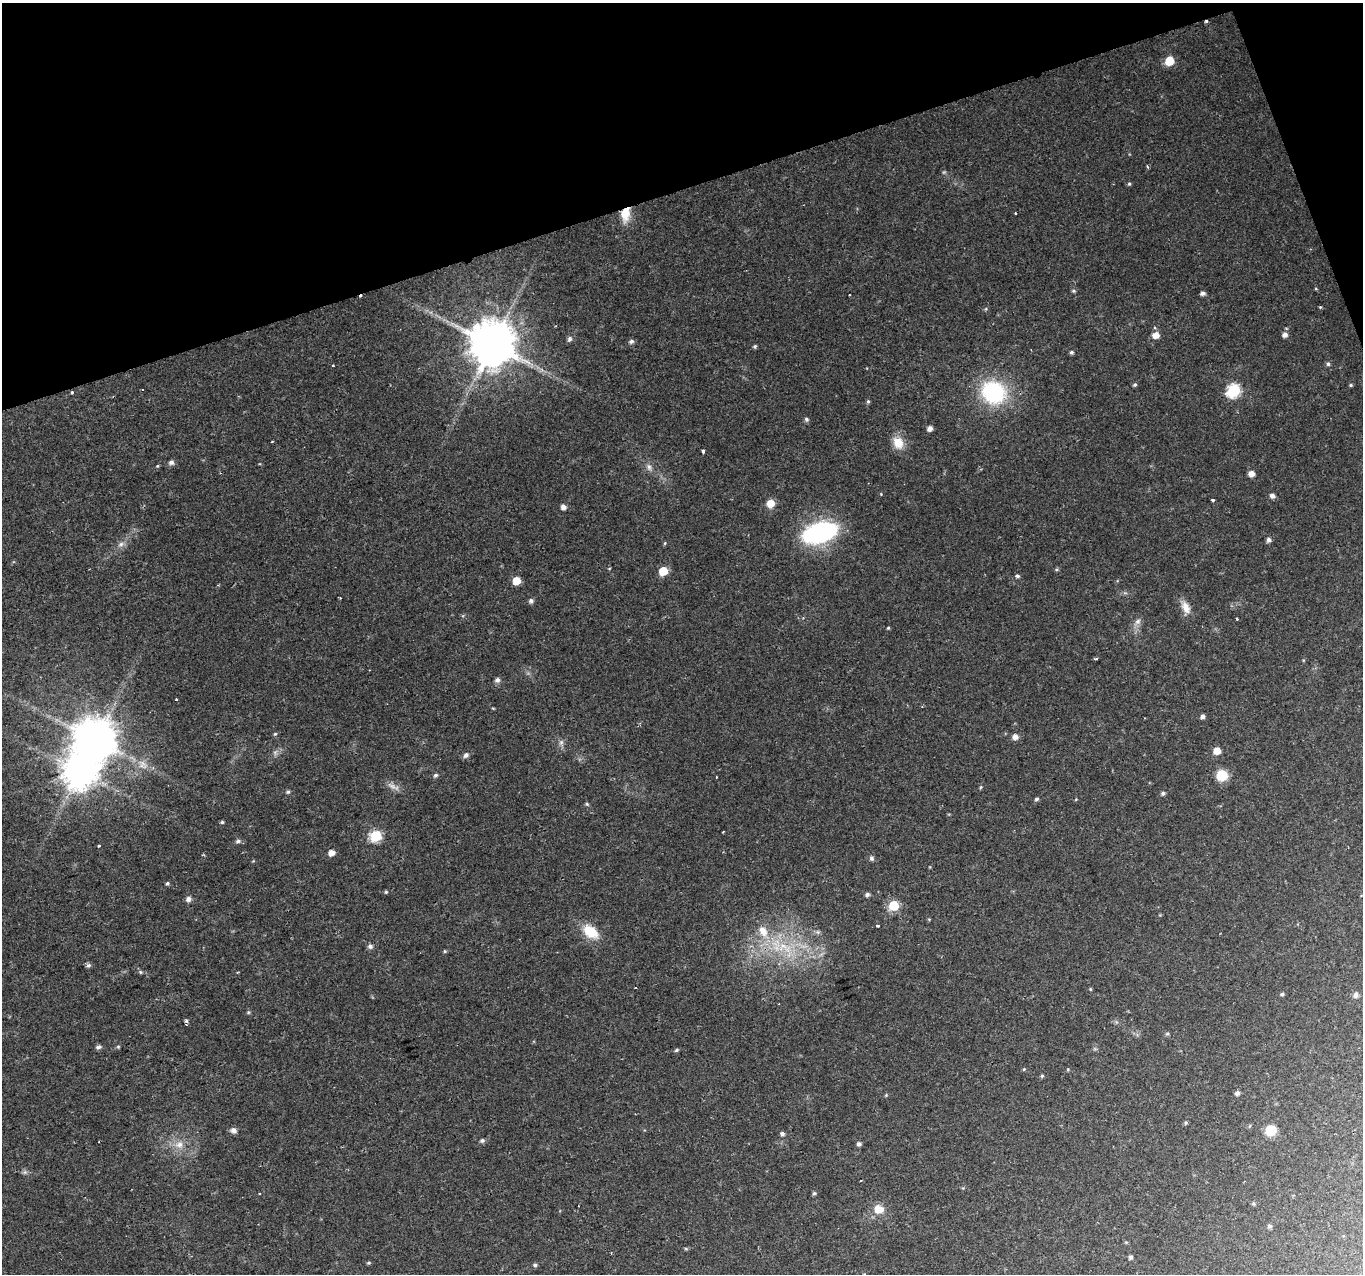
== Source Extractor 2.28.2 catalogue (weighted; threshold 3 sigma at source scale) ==
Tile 3 of 4 x 4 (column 3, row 1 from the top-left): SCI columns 2727-4087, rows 3944-5215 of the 5449 x 5285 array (HDU 1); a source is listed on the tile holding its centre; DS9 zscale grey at full resolution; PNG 1365 x 1276 px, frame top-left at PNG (2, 3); no overlay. Shown black and unused: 16% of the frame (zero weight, under 2 of 3 exposures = <1% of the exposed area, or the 3 px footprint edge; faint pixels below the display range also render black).
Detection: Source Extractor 2.28.2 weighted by HDU 2 'WHT'; one run over the whole footprint, this tile lists its part. Background 0.0288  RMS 0.0031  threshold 0.0141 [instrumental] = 3 sigma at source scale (4.5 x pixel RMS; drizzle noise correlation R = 1.50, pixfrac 1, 0.0396/0.0396 arcsec/px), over >= 5 px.
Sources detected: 123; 1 too faint to see at this stretch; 1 inside a brighter object's white glare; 5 cosmic-ray / hot-pixel residue — not listed; the other 116 listed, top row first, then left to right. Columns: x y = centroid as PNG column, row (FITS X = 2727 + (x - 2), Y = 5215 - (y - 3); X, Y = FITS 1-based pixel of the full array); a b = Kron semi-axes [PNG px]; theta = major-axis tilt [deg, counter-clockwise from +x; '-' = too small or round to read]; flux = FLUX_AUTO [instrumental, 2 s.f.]
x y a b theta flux
1169 61 6 5 - 11
1129 184 5 4 - 0.42
625 214 17 10 83 5.6
1073 291 6 4 -20 0.45
1203 293 5 4 - 1
849 295 3 2 - 0.23
1320 307 4 4 - 0.32
1156 335 7 6 - 2.6
1285 335 6 6 - 1.4
569 339 8 6 63 0.8
631 341 6 5 - 0.89
492 344 12 12 - 1500
755 346 6 4 89 0.45
1071 352 5 4 - 0.57
1328 364 6 5 - 0.6
333 365 3 2 - 0.39
1135 385 5 5 - 0.54
1351 385 5 4 - 0.42
1233 390 7 6 - 38
72 392 3 3 - 0.58
994 392 23 21 -28 31
868 401 5 5 - 0.45
806 419 7 6 - 0.61
930 428 6 5 - 1.4
272 442 3 2 - 0.27
898 443 16 13 -63 4.5
703 451 4 3 - 0.91
171 462 7 6 - 1
157 466 4 4 - 0.32
649 467 10 6 -75 1.2
1251 473 6 6 - 2
1272 496 6 5 - 1.1
1212 500 3 3 - 1.6
770 503 7 7 - 3.8
563 507 5 5 - 1.5
820 533 26 14 17 57
1269 540 5 5 - 1.1
665 543 5 3 - 0.31
121 544 8 6 28 1.2
663 571 6 5 - 9.3
1017 576 5 4 - 0.65
516 581 6 6 - 4.8
531 601 6 5 - 0.87
1186 607 17 9 -65 3.1
1237 619 3 2 - 0.27
1138 621 10 7 45 1.3
888 628 4 4 - 0.33
1096 659 3 3 - 0.65
497 680 7 6 - 0.94
176 699 3 3 - 0.8
1203 716 5 4 - 1.1
275 734 5 4 - 0.4
1015 737 6 6 - 1.7
95 739 13 11 -1 1100
561 742 8 6 69 0.94
1217 751 6 5 - 4
466 755 6 6 - 1.1
142 764 14 11 -51 3.1
436 775 6 5 - 0.56
1222 775 9 8 - 8.7
716 777 3 2 - 0.23
392 786 18 6 -24 1.8
981 787 5 3 - 0.34
288 792 5 4 - 0.49
1163 793 5 4 - 0.69
1036 799 5 5 - 0.63
587 804 5 4 - 0.43
222 822 4 4 - 0.44
376 836 6 6 - 27
238 841 7 6 - 0.76
99 846 3 3 - 1
331 853 5 5 - 2.7
871 858 6 5 - 0.75
167 883 5 4 - 0.57
386 892 4 4 - 0.38
867 894 5 4 - 0.92
188 899 7 6 - 1.2
894 905 6 6 - 18
878 926 3 3 - 0.89
763 931 17 11 -62 5
590 932 18 11 -37 7.7
370 946 7 6 - 0.92
784 947 26 15 -28 12
445 951 5 4 - 0.35
88 965 7 6 - 0.69
140 972 5 5 - 0.42
1090 989 4 4 - 0.3
1282 994 5 4 - 0.48
1356 995 6 6 - 1.3
248 1012 5 3 - 0.33
186 1021 4 3 - 1.1
1167 1034 5 5 - 0.46
98 1047 5 5 - 1.1
118 1047 5 4 - 0.39
676 1050 6 4 28 0.45
1024 1069 5 3 - 0.31
1068 1069 4 4 - 0.32
1042 1076 5 4 - 0.43
1237 1093 5 4 - 1.1
1186 1123 5 5 - 0.46
233 1130 7 6 - 1.4
1271 1130 7 6 - 13
782 1134 5 4 - 0.78
482 1141 6 5 - 0.71
179 1144 13 9 6 2.9
859 1144 5 4 - 0.87
25 1172 7 4 18 0.6
814 1193 5 4 - 0.52
259 1194 3 3 - 0.49
1253 1204 5 3 - 0.39
879 1209 13 11 -10 3.9
1269 1226 5 4 - 0.81
686 1249 6 3 -19 0.33
1131 1257 4 4 - 0.85
369 1263 6 3 8 0.37
535 1265 6 4 -9 0.6
Overlapping masked pixels (flux is a lower limit): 2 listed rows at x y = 625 214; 72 392